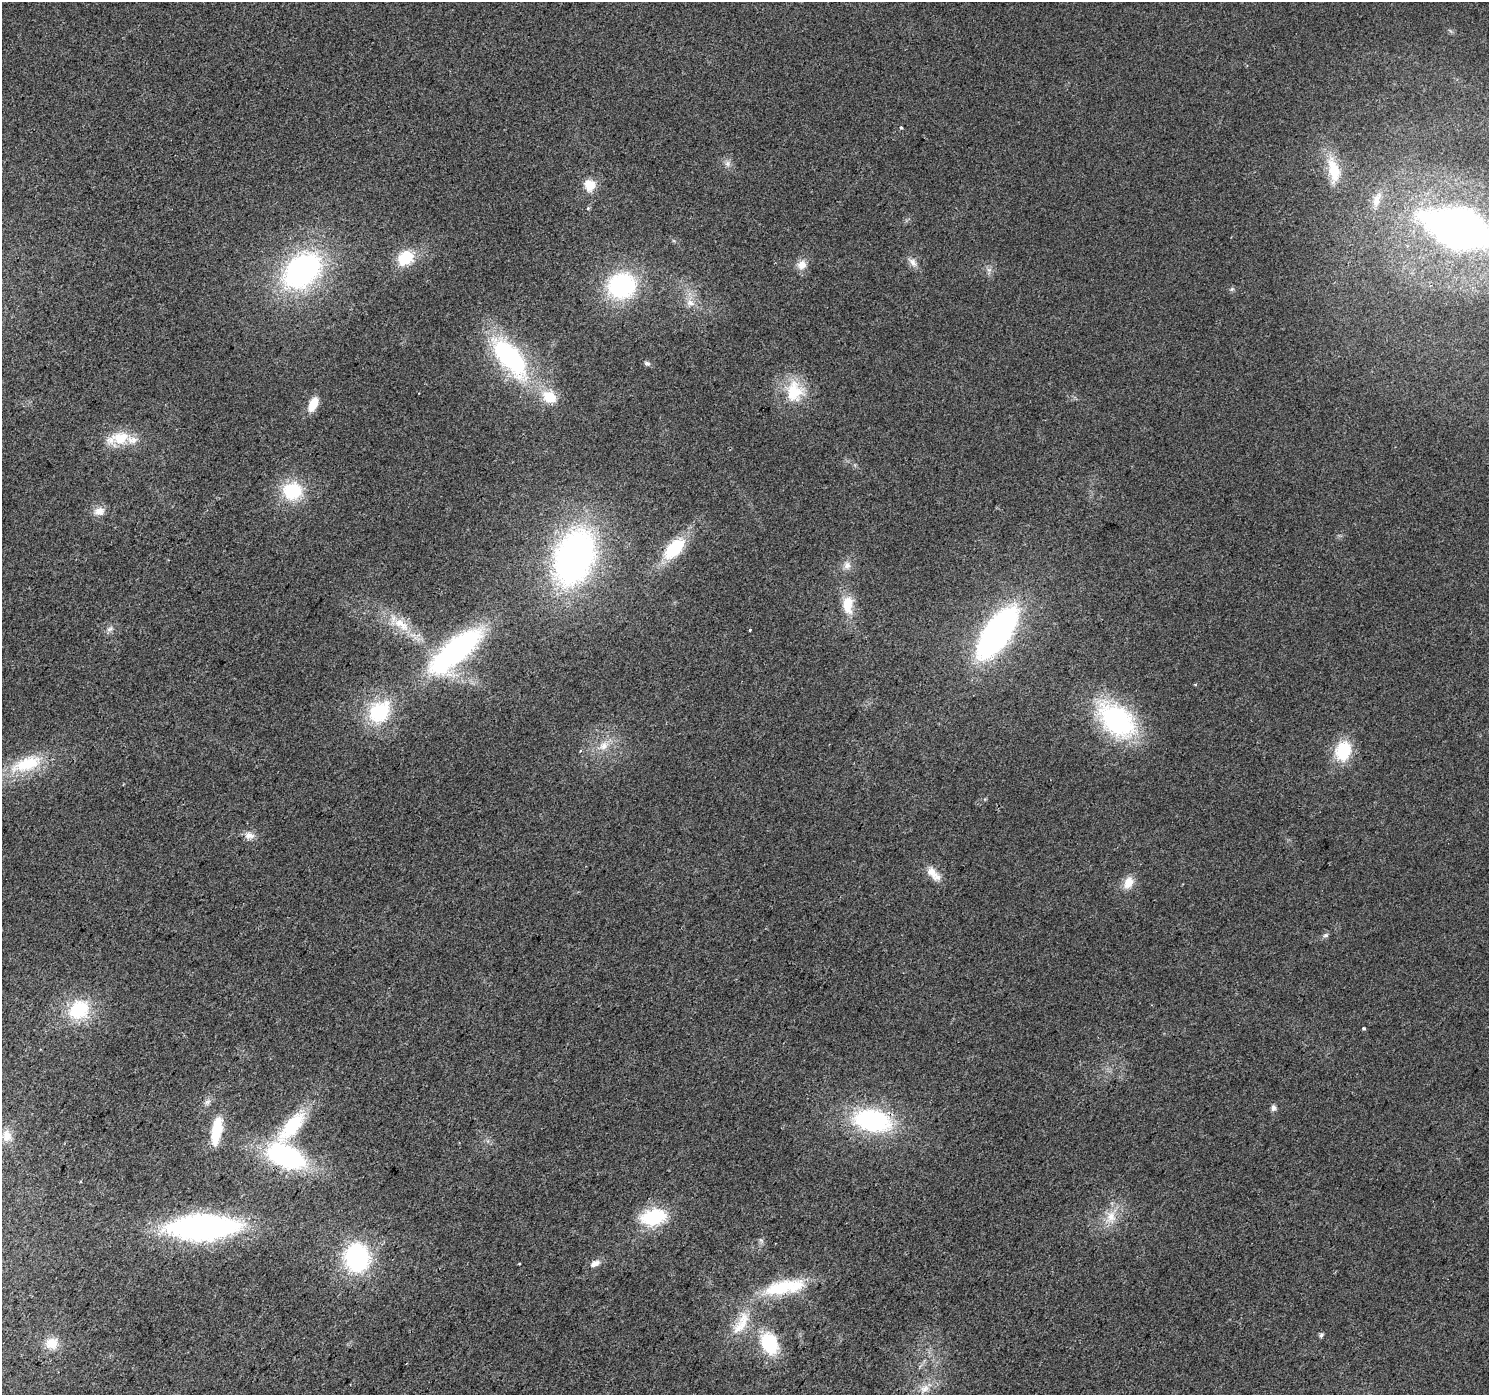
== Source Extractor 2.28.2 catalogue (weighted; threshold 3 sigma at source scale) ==
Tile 7 of 4 x 4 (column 3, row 2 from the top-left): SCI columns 2982-4468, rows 3035-4427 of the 5956 x 6001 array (HDU 1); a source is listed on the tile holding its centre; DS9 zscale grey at full resolution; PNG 1491 x 1397 px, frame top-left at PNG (2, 2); no overlay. Shown black and unused: <1% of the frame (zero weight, under 2 of 3 exposures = <1% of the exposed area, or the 3 px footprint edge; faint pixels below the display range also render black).
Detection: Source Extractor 2.28.2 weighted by HDU 2 'WHT'; one run over the whole footprint, this tile lists its part. Background 0.0239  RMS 0.0061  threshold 0.0275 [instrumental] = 3 sigma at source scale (4.5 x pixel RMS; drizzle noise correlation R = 1.50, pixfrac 1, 0.0396/0.0396 arcsec/px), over >= 5 px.
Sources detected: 66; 1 inside a brighter object's white glare — not listed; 2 inside a brighter listed object's ellipse — not listed separately; the other 63 listed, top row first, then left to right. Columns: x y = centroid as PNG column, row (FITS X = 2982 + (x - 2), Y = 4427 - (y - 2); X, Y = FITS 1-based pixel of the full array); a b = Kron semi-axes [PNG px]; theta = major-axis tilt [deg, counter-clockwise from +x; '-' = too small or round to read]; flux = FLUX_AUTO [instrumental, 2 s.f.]
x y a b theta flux
901 127 4 3 - 1.1
727 163 8 7 - 2.4
1333 170 37 15 -78 18
589 185 14 13 - 9.8
1377 200 24 10 71 8.2
1459 228 68 34 -18 320
404 259 6 5 - 44
913 262 14 8 -51 3.8
802 265 13 12 - 5.6
302 270 34 23 41 160
989 270 7 4 0 1.5
622 286 24 21 15 79
1232 289 6 5 - 1
690 303 13 8 -21 4.4
510 357 54 22 -50 99
647 363 8 6 -18 1.5
794 391 29 22 85 25
549 397 18 14 -29 15
313 404 15 8 65 11
120 438 24 17 8 18
292 491 21 19 3 31
99 511 14 11 11 5.6
674 548 24 12 46 34
574 557 47 31 69 260
847 565 11 9 68 4
848 605 25 14 -87 14
401 624 29 13 -37 17
110 629 9 6 26 2.1
750 630 3 2 - 0.64
997 633 53 21 55 200
455 651 60 21 41 130
1195 685 4 3 - 0.66
379 712 32 25 50 41
1117 720 33 21 -42 120
604 746 14 11 42 6.8
581 750 4 3 - 1.2
1343 751 21 17 74 26
27 764 49 19 19 32
249 835 14 9 -3 4.3
933 874 23 10 -48 7.1
1128 882 17 11 60 7.9
1326 935 7 6 - 1.5
79 1010 21 18 33 37
1364 1029 3 3 - 1.3
1273 1108 8 6 84 2.1
872 1120 34 19 -10 92
292 1126 45 17 49 43
216 1131 33 11 81 21
7 1136 14 11 -86 6.3
286 1157 32 18 -23 110
653 1217 24 15 11 40
1111 1217 20 15 72 12
202 1227 59 21 2 190
761 1240 8 4 -44 1.2
357 1257 28 24 -81 74
595 1263 14 8 27 3.8
519 1264 3 3 - 1.4
780 1287 52 19 14 35
743 1323 36 14 79 17
1321 1335 6 5 - 1.4
52 1343 16 15 - 9.4
769 1344 19 14 -67 40
925 1389 17 9 36 6
Overlapping masked pixels (flux is a lower limit): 2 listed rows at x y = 872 1120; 286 1157
Isophote crosses this tile's border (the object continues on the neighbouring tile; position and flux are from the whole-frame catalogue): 1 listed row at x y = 1459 228